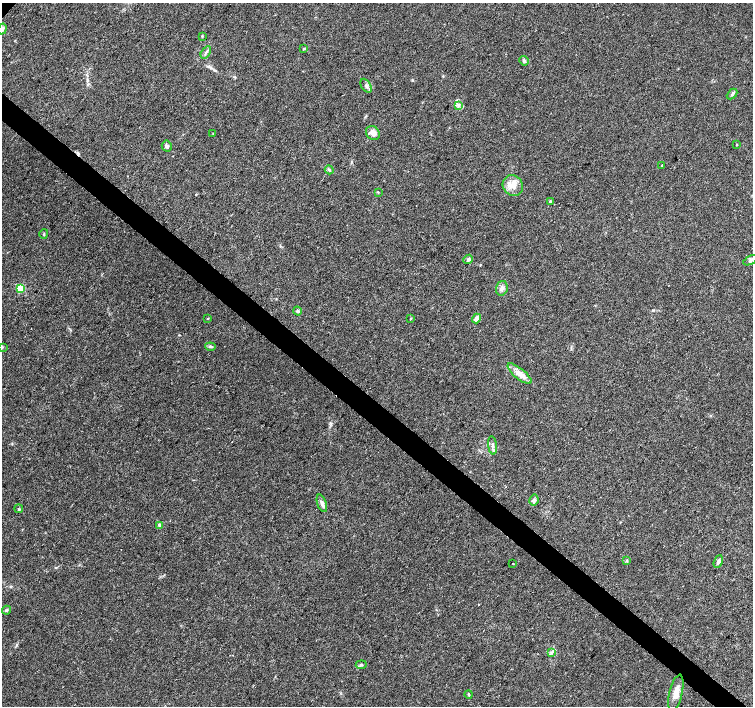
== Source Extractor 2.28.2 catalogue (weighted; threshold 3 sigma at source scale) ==
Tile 6 of 4 x 4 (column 2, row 2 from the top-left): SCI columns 1510-3011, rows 3048-4454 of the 6016 x 6028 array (HDU 1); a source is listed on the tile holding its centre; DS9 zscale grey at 2 x 2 block average (1 PNG px = mean of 2 x 2 image px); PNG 755 x 708 px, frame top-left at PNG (2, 3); each listed source drawn as its Kron ellipse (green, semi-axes under 4 px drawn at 4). Shown black and unused: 4% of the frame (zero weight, under 3 of 4 exposures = <1% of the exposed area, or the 3 px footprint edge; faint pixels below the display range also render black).
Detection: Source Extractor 2.28.2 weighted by HDU 2 'WHT'; one run over the whole footprint, this tile lists its part. Background 0.0466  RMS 0.0039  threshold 0.0176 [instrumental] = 3 sigma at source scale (4.5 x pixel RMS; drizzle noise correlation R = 1.50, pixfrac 1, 0.0396/0.0396 arcsec/px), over >= 5 px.
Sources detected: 46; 2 cosmic-ray / hot-pixel residue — neither listed nor drawn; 2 inside a brighter listed object's ellipse — not listed separately; the other 42 listed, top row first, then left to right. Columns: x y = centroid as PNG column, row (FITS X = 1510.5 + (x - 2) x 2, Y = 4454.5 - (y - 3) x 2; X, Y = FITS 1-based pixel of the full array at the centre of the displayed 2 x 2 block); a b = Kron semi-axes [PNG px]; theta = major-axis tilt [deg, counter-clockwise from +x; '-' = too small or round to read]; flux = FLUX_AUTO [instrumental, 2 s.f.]
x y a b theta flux
2 29 5 4 - 3
202 36 4 2 - 0.74
304 49 3 3 - 0.69
206 52 7 2 57 1.7
524 61 5 4 - 1.8
366 86 8 4 -57 2.8
732 94 6 3 45 1.4
458 105 3 3 - 1.3
213 133 3 2 - 0.41
373 133 7 6 - 6.4
737 145 2 2 - 0.69
167 146 5 5 - 2.1
662 165 4 2 - 0.52
329 170 4 3 - 1.1
513 186 11 9 -51 8.6
378 192 3 2 - 0.54
550 201 3 3 - 0.77
44 234 5 2 - 0.86
468 259 5 4 - 1.5
750 260 8 3 27 1.8
20 288 3 3 - 55
502 288 7 5 75 3.4
297 311 4 4 - 1.4
476 318 5 3 - 5.2
208 319 3 2 - 0.52
411 319 3 2 - 0.7
2 347 3 3 - 0.81
210 347 5 3 - 1.2
520 374 15 5 -39 7
493 445 9 4 -83 2.6
534 500 5 4 - 1.9
322 503 9 4 -70 3.4
19 509 4 2 - 0.59
160 525 4 4 - 1.3
627 560 3 2 - 0.65
718 562 7 4 67 2.8
513 563 2 2 - 0.69
6 610 4 3 - 1.2
552 652 4 2 - 1.3
361 665 5 3 - 1.4
676 693 18 6 77 7.5
469 694 4 2 - 0.85
Isophote crosses this tile's border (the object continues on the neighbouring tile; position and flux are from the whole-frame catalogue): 1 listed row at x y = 2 29
Diffuse or blended objects may show on this block-average render without a row.